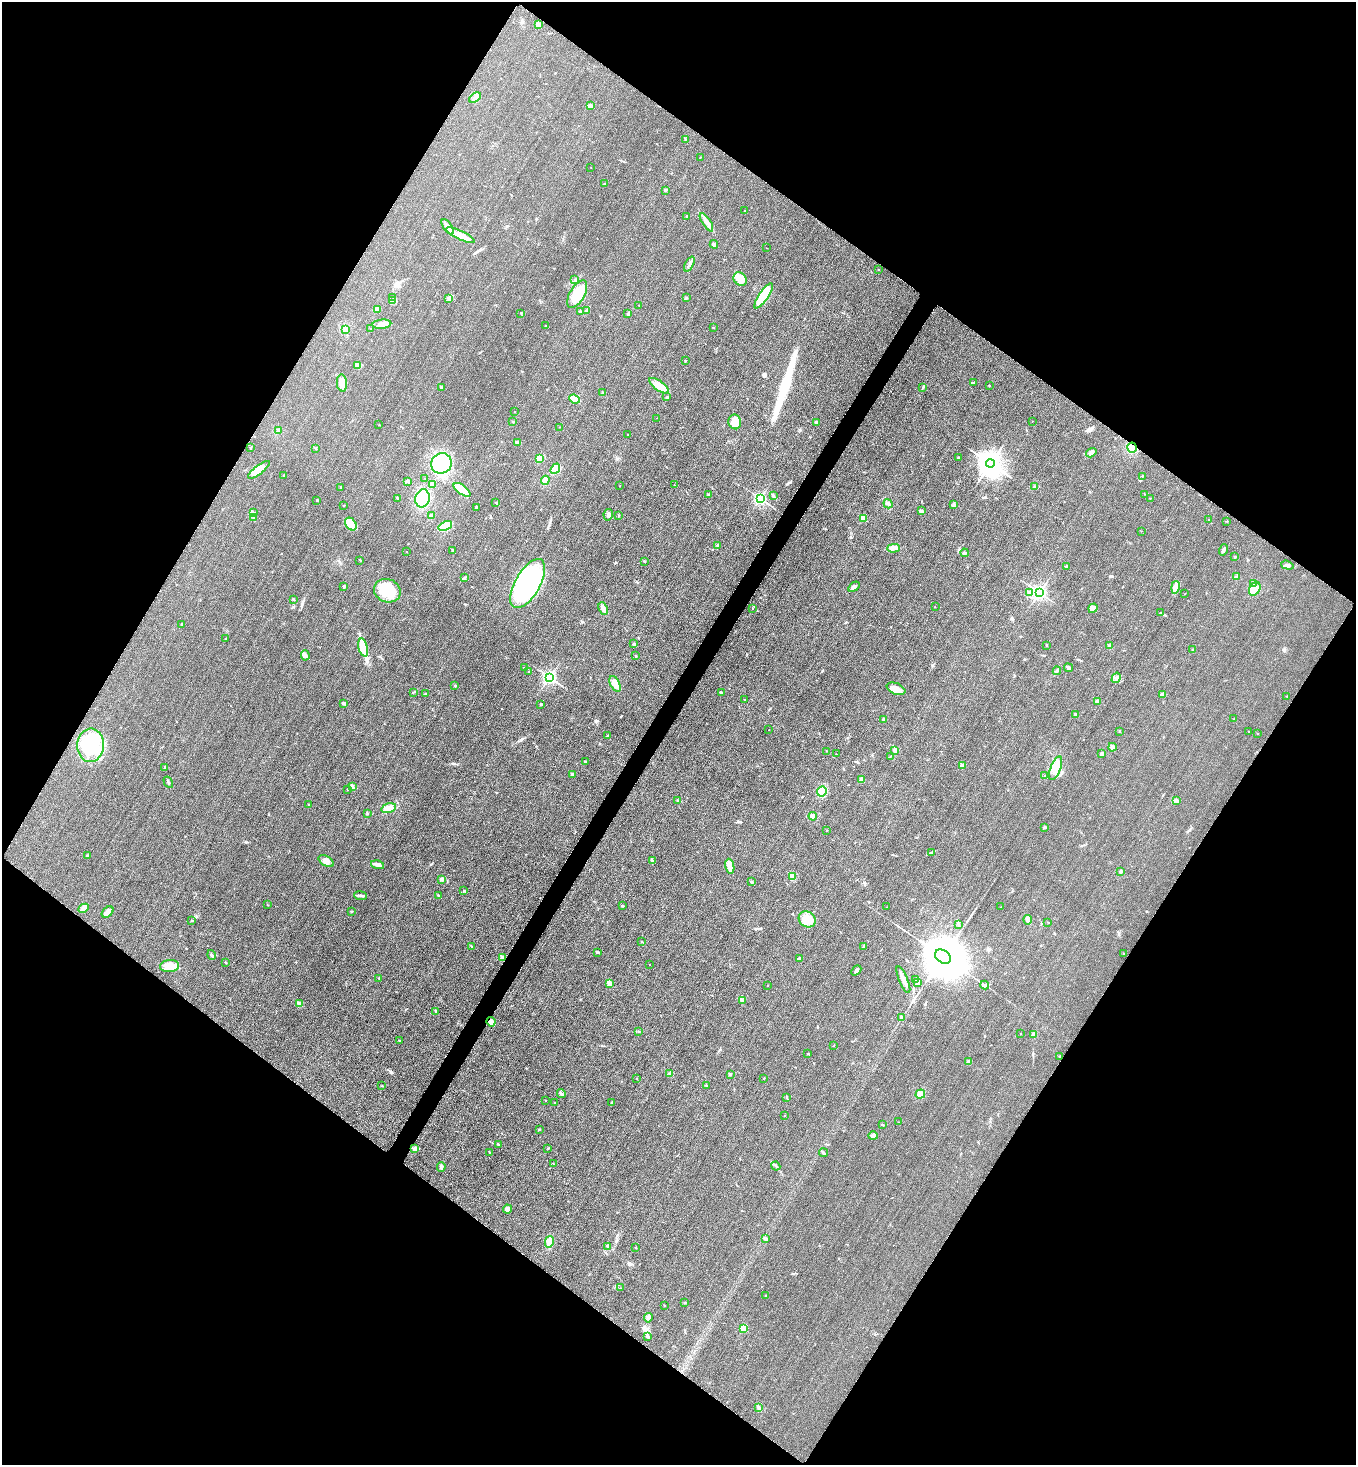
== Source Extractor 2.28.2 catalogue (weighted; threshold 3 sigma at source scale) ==
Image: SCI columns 320-5733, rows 29-5877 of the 5912 x 5905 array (HDU 1 of 3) = the unmasked area's bounding box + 8 px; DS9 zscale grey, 4 x 4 block average (1 PNG px = mean of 4 x 4 image px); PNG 1358 x 1467 px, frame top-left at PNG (2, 2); each listed source drawn as its Kron ellipse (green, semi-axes under 4 px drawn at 4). Shown black and unused: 49% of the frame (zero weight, under 3 of 4 exposures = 3% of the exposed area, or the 3 px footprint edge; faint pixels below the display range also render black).
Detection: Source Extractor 2.28.2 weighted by HDU 2 'WHT'. Background 0.0785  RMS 0.017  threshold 0.0781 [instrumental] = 3 sigma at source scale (4.5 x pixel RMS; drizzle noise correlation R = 1.50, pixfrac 1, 0.05/0.05 arcsec/px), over >= 5 px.
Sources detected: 302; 4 inside a brighter object's white glare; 1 cosmic-ray / hot-pixel residue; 1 long thin detection or spike segment (spike, bleed or trail) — neither listed nor drawn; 2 coinciding with a brighter row at this scale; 4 inside a brighter listed object's ellipse — not listed separately; the other 290 listed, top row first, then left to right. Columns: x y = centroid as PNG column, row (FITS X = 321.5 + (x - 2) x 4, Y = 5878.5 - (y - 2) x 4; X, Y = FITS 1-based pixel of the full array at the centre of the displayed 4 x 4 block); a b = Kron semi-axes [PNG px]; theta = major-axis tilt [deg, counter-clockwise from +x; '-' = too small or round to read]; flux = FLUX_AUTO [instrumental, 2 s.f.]
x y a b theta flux
538 24 4 3 - 28
475 98 6 3 34 46
590 105 3 2 - 9.7
685 139 2 2 - 3.7
700 157 2 2 - 3.4
591 168 2 2 - 1.6
604 184 3 2 - 5.2
665 190 2 2 - 11
745 211 2 2 - 3.8
687 216 2 2 - 8.4
706 222 10 3 -57 48
448 227 9 3 -55 110
460 235 16 4 -25 100
714 244 4 3 - 20
767 248 2 2 - 1.6
689 264 8 2 64 24
878 269 2 2 - 7.3
740 279 7 6 - 88
575 280 4 2 - 14
577 294 15 7 60 220
764 296 15 4 55 400
393 297 2 2 - 3.1
687 297 3 2 - 6.1
449 298 3 2 - 10
393 300 2 2 - 6.4
639 306 2 2 - 4.2
377 309 3 3 - 52
587 311 3 3 - 39
580 312 2 2 - 7.4
521 313 3 2 - 6.5
628 314 3 2 - 10
382 324 9 4 6 58
546 326 2 2 - 5.9
714 327 2 2 - 9.4
370 329 2 2 - 4.9
346 330 2 2 - 6.9
685 361 2 2 - 12
358 365 2 2 - 7.4
974 382 3 2 - 6.6
342 383 8 5 -85 78
989 385 2 2 - 17
659 386 11 4 -36 130
441 387 3 2 - 6.4
923 387 2 2 - 3.6
603 392 3 2 - 7
667 397 3 2 - 10
574 399 5 3 - 100
515 412 2 2 - 7.9
657 418 2 2 - 2
513 421 2 2 - 7
1032 421 2 2 - 4.3
735 422 7 6 - 160
816 422 2 2 - 52
379 425 2 2 - 3.1
560 427 2 2 - 3.5
278 431 2 2 - 4.7
628 435 2 2 - 2.8
518 442 3 3 - 16
250 448 2 2 - 2.8
316 448 2 2 - 4.8
1132 448 5 4 - 96
1091 453 5 2 - 17
539 458 3 3 - 71
958 458 3 2 - 12
441 463 10 10 - 730
990 463 4 3 - 14000
555 469 6 4 48 110
259 470 13 4 38 84
284 475 2 2 - 15
1142 476 2 2 - 3.6
425 478 2 2 - 3.1
545 480 5 4 - 61
407 481 3 2 - 14
432 484 3 3 - 40
674 485 2 2 - 2.1
620 486 2 2 - 2.1
340 487 2 2 - 23
1035 487 2 2 - 6.4
462 490 10 4 -36 83
708 494 3 2 - 7.7
1145 494 2 2 - 3.3
773 496 2 2 - 4.9
397 498 2 2 - 5.1
422 498 9 7 78 340
760 498 2 2 - 2100
1150 498 2 2 - 3.2
317 500 2 2 - 24
496 503 2 2 - 4.4
888 504 5 3 - 23
344 505 2 2 - 15
954 505 4 2 - 13
476 507 2 2 - 8.8
921 511 3 2 - 21
253 512 4 2 - 17
608 515 6 4 79 40
431 516 2 2 - 110
619 516 3 2 - 5.1
254 518 3 2 - 12
863 518 2 2 - 300
1209 520 2 2 - 2.5
1227 521 2 2 - 4
351 524 7 5 -53 190
445 526 7 4 24 220
1141 531 2 2 - 2.9
718 546 3 3 - 20
894 548 6 3 2 32
453 550 2 2 - 7.1
1223 550 6 2 76 17
407 551 2 2 - 3.2
964 553 4 2 - 18
1235 557 2 2 - 12
360 560 2 2 - 3
644 561 2 2 - 8.5
1287 565 6 3 -17 24
1066 567 3 2 - 8.3
464 577 2 2 - 4.4
1236 577 3 3 - 17
1254 583 3 2 - 14
528 584 27 12 60 1400
344 586 2 2 - 59
854 587 6 3 34 27
1175 587 6 3 78 34
1255 589 7 5 59 100
387 591 13 11 -20 300
1030 592 4 3 - 24
1039 593 3 2 - 3500
1185 593 2 2 - 2.8
293 599 2 2 - 6.8
935 607 2 2 - 3
603 608 6 3 -65 53
1093 608 5 4 - 29
753 609 2 2 - 3.3
1160 613 2 2 - 7.4
182 624 2 2 - 32
226 638 2 2 - 3.8
634 644 2 2 - 27
1046 645 2 2 - 3.4
1110 646 3 2 - 8.2
363 648 9 4 -75 230
1193 650 2 2 - 5.6
305 655 5 4 - 26
636 656 2 2 - 6.4
524 668 2 2 - 6.8
1068 668 4 2 - 26
1057 671 4 3 - 18
529 672 2 2 - 5.1
549 677 2 2 - 3000
1116 678 5 2 - 24
615 684 8 4 -63 69
455 685 2 2 - 21
896 689 10 5 -23 74
414 692 3 2 - 7.2
721 693 2 2 - 16
425 694 2 2 - 3.7
1163 694 4 2 - 26
1287 696 2 2 - 4
745 700 2 2 - 6.4
1097 701 3 2 - 20
343 703 2 2 - 58
541 704 2 2 - 25
1075 714 2 2 - 56
1234 719 2 2 - 3.5
884 720 3 2 - 14
769 730 2 2 - 3.8
1119 731 3 2 - 5.4
1248 731 2 2 - 2.9
1258 734 2 2 - 3.7
607 736 2 2 - 4.9
91 745 16 13 85 350
1112 747 4 3 - 29
895 750 3 3 - 19
827 751 2 2 - 4.3
836 754 2 2 - 2.6
1102 754 4 2 - 22
890 756 2 2 - 4.7
585 761 2 2 - 5.2
962 766 3 2 - 12
164 767 2 2 - 3.7
1055 768 12 5 68 96
572 774 3 3 - 14
1044 775 2 2 - 3.4
862 779 4 3 - 45
168 782 6 2 -61 11
353 787 3 2 - 8.4
348 789 2 2 - 16
822 791 5 4 - 130
1176 800 2 2 - 6.2
678 801 2 2 - 12
308 805 2 2 - 4.9
389 808 7 4 15 62
367 814 2 2 - 5
813 816 4 3 - 30
1045 827 3 2 - 9.5
827 830 2 2 - 2.7
932 852 2 2 - 8
87 855 3 2 - 7.5
326 861 8 5 -31 47
652 861 3 3 - 12
377 865 7 4 -15 29
730 866 7 3 -78 93
1121 871 3 2 - 17
792 876 3 2 - 11
442 880 2 2 - 7.4
752 882 2 2 - 33
464 891 2 2 - 36
361 896 6 2 -7 22
439 896 3 2 - 12
267 905 2 2 - 2.6
622 906 2 2 - 11
886 907 2 2 - 2.1
1001 907 2 2 - 2.5
84 908 6 3 26 26
108 912 7 4 43 45
351 912 2 2 - 6.1
807 919 9 7 -35 110
192 920 2 2 - 9.1
1028 920 4 2 - 18
1048 923 2 2 - 5.6
958 924 2 2 - 8
642 942 2 2 - 2.6
471 946 3 2 - 4.9
864 946 2 2 - 3.9
598 952 3 2 - 15
1124 954 2 2 - 5.7
212 955 5 2 - 17
943 957 8 6 -39 86000
502 958 2 2 - 180
799 959 4 2 - 34
225 962 2 2 - 5.3
650 965 2 2 - 5
170 966 9 6 6 81
856 970 6 3 48 22
379 978 3 2 - 5.3
915 979 2 2 - 3.7
903 980 14 2 -67 61
917 982 2 2 - 140
610 983 4 3 - 51
768 985 2 2 - 2.2
985 985 4 3 - 21
742 1000 2 2 - 6.3
299 1003 4 3 - 18
436 1012 3 2 - 11
902 1018 3 2 - 12
491 1022 5 4 - 48
639 1031 2 2 - 5.4
1020 1034 2 2 - 3.5
1034 1034 3 3 - 22
399 1040 3 2 - 4.3
834 1045 2 2 - 3.8
808 1054 2 2 - 4.9
1060 1057 2 2 - 30
969 1062 2 2 - 120
670 1073 3 2 - 14
730 1074 2 2 - 20
764 1078 3 2 - 6.3
637 1079 2 2 - 2.9
382 1086 2 2 - 4.5
706 1086 2 2 - 5.2
561 1093 4 3 - 17
920 1094 5 4 - 48
786 1097 3 2 - 5.6
545 1100 2 2 - 6.3
612 1102 3 2 - 4.8
555 1103 2 2 - 6.6
785 1115 2 2 - 7.2
898 1122 2 2 - 2.4
883 1125 3 2 - 9.3
539 1130 2 2 - 24
873 1136 4 3 - 36
498 1144 2 2 - 7.2
414 1148 3 2 - 7.6
548 1148 2 2 - 3.4
490 1152 2 2 - 3.8
823 1153 5 2 - 12
553 1164 2 2 - 1.6
776 1166 5 2 - 12
441 1167 5 3 - 26
507 1209 4 3 - 40
766 1239 3 2 - 8.2
549 1242 6 4 76 67
608 1247 3 2 - 8.9
636 1248 2 2 - 13
621 1288 2 2 - 1.8
766 1295 2 2 - 2.7
685 1302 3 2 - 6.2
664 1305 2 2 - 3.2
648 1318 5 4 - 25
743 1328 2 2 - 540
648 1337 2 2 - 6.6
758 1407 2 2 - 7.2
Overlapping masked pixels (flux is a lower limit): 3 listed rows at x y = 1132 448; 502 958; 491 1022
Diffuse or blended objects may show on this block-average render without a row.